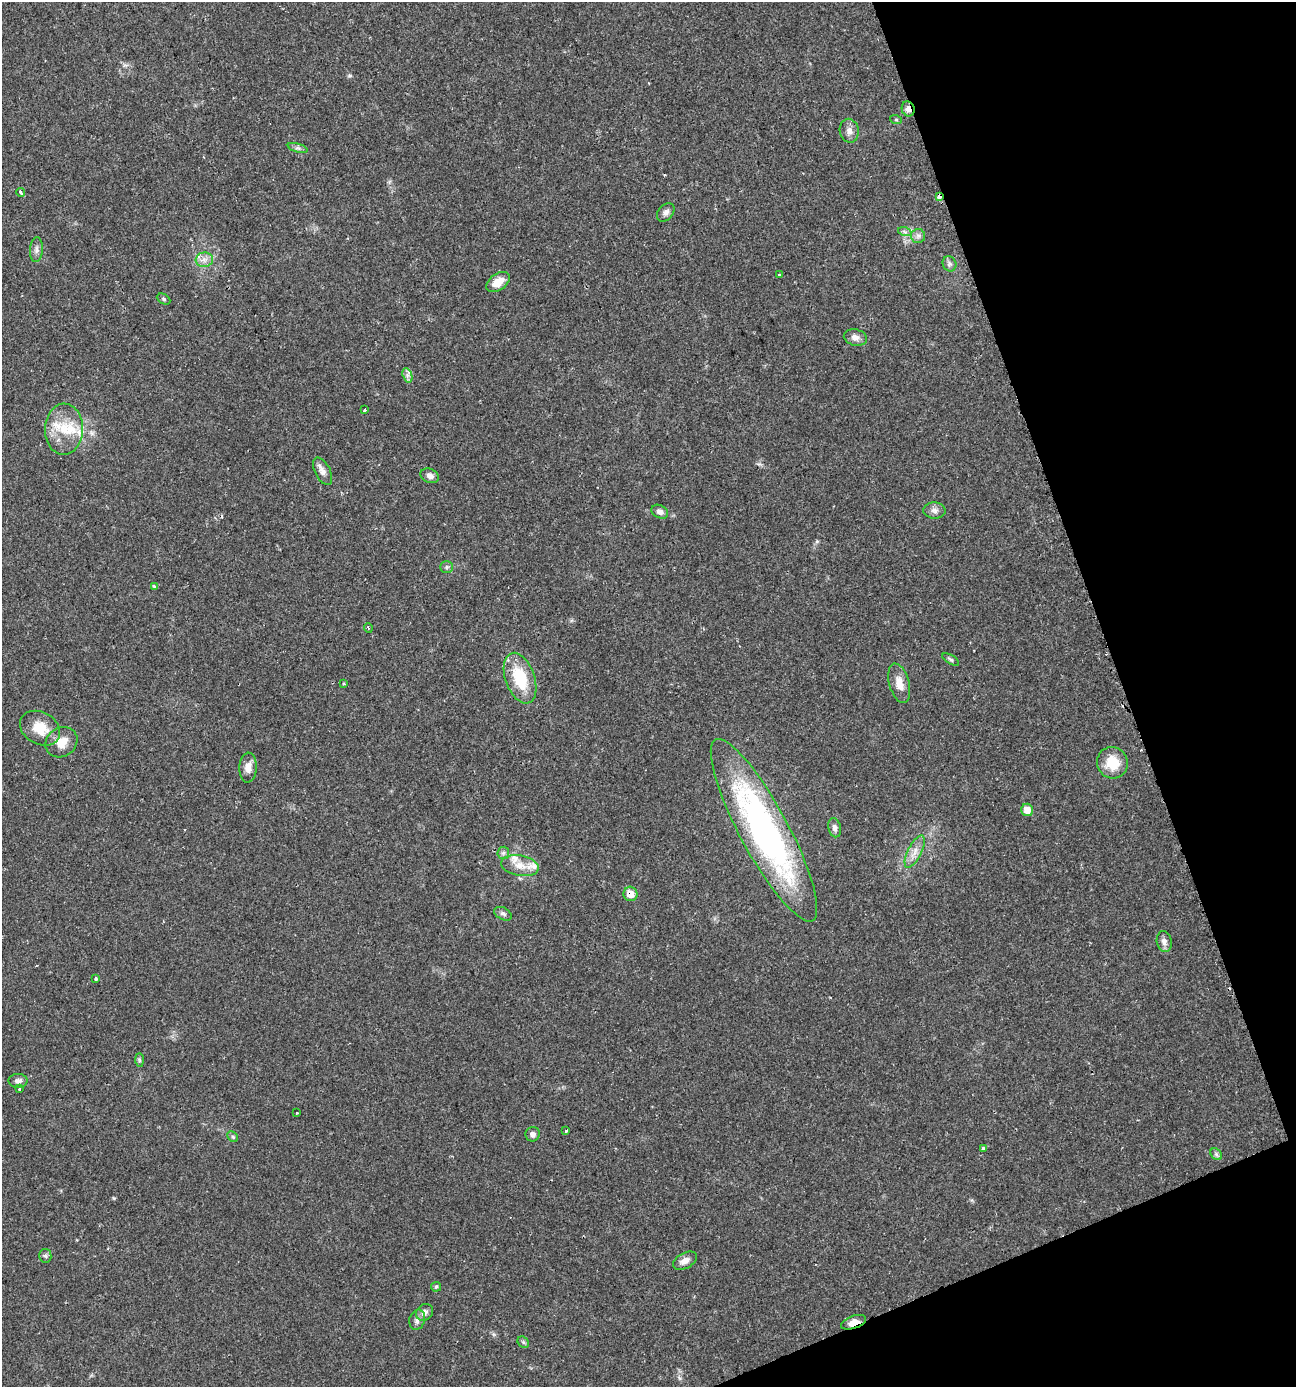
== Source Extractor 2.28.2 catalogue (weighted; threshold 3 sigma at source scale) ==
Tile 12 of 4 x 4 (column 4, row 3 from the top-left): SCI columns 4017-5310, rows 1386-2770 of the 5390 x 5540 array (HDU 1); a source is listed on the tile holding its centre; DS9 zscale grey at full resolution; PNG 1298 x 1389 px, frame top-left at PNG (2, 2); each listed source drawn as its Kron ellipse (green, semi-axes under 4 px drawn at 4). Shown black and unused: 18% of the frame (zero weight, under 2 of 3 exposures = <1% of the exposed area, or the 3 px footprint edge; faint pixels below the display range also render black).
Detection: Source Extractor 2.28.2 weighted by HDU 2 'WHT'; one run over the whole footprint, this tile lists its part. Background 0.0336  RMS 0.0032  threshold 0.0146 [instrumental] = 3 sigma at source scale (4.5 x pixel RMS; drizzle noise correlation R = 1.50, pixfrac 1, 0.0396/0.0396 arcsec/px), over >= 5 px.
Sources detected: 66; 2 cosmic-ray / hot-pixel residue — neither listed nor drawn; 4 inside a brighter listed object's ellipse — not listed separately; the other 60 listed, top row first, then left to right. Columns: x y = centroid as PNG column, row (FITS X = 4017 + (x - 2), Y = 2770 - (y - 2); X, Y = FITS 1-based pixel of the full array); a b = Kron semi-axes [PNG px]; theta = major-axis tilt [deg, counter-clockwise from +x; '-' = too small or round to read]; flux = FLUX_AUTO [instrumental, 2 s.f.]
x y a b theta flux
908 109 7 6 - 2
896 120 6 4 -19 0.42
849 131 12 9 -78 2.1
298 148 10 4 -17 0.95
21 192 4 3 - 1.5
940 197 3 3 - 2.1
666 212 10 7 48 1.3
905 232 7 4 -18 0.73
918 236 7 7 - 1.1
36 250 12 6 86 1.4
204 260 8 7 - 1.8
949 264 8 6 -67 0.91
779 274 3 2 - 0.37
498 282 13 8 35 4.5
164 299 7 5 -28 0.57
855 337 12 8 -13 1.9
407 375 7 4 -72 0.99
365 410 3 3 - 1.8
64 429 25 19 88 9.8
323 471 15 7 -62 2
430 476 9 7 -25 1.5
934 510 11 8 -4 1.5
660 512 9 6 -29 1.5
447 567 6 5 - 0.67
154 586 3 3 - 1.9
368 628 5 3 - 0.3
951 659 9 4 -31 0.59
520 678 26 14 -70 14
899 683 20 10 -75 4.1
344 684 3 2 - 0.34
40 728 21 16 -30 7.2
61 742 17 14 34 4.9
1112 763 16 15 - 7.8
248 768 15 8 86 3
1027 810 6 6 - 4.1
835 828 10 6 -77 1.4
764 830 102 24 -62 110
915 852 18 7 63 2.8
503 853 6 6 - 0.79
520 866 19 10 -10 4.2
630 894 7 7 - 3.4
503 914 9 6 -28 0.93
1164 942 10 7 -78 1.6
96 979 3 3 - 1
139 1060 7 4 -88 0.54
18 1081 9 7 0 1.3
19 1089 3 3 - 0.55
296 1113 3 2 - 0.48
566 1131 3 3 - 1.8
533 1134 7 7 - 1.2
233 1137 6 4 -45 0.52
983 1149 4 3 - 2.4
1216 1154 6 5 - 0.71
45 1256 7 6 - 0.75
685 1261 13 7 29 2.2
436 1287 5 5 - 0.44
425 1312 9 7 47 1.6
417 1320 10 7 74 1.5
853 1322 13 6 19 2.7
523 1342 6 5 - 0.56
Overlapping masked pixels (flux is a lower limit): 5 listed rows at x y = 908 109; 940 197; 764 830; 630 894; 853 1322